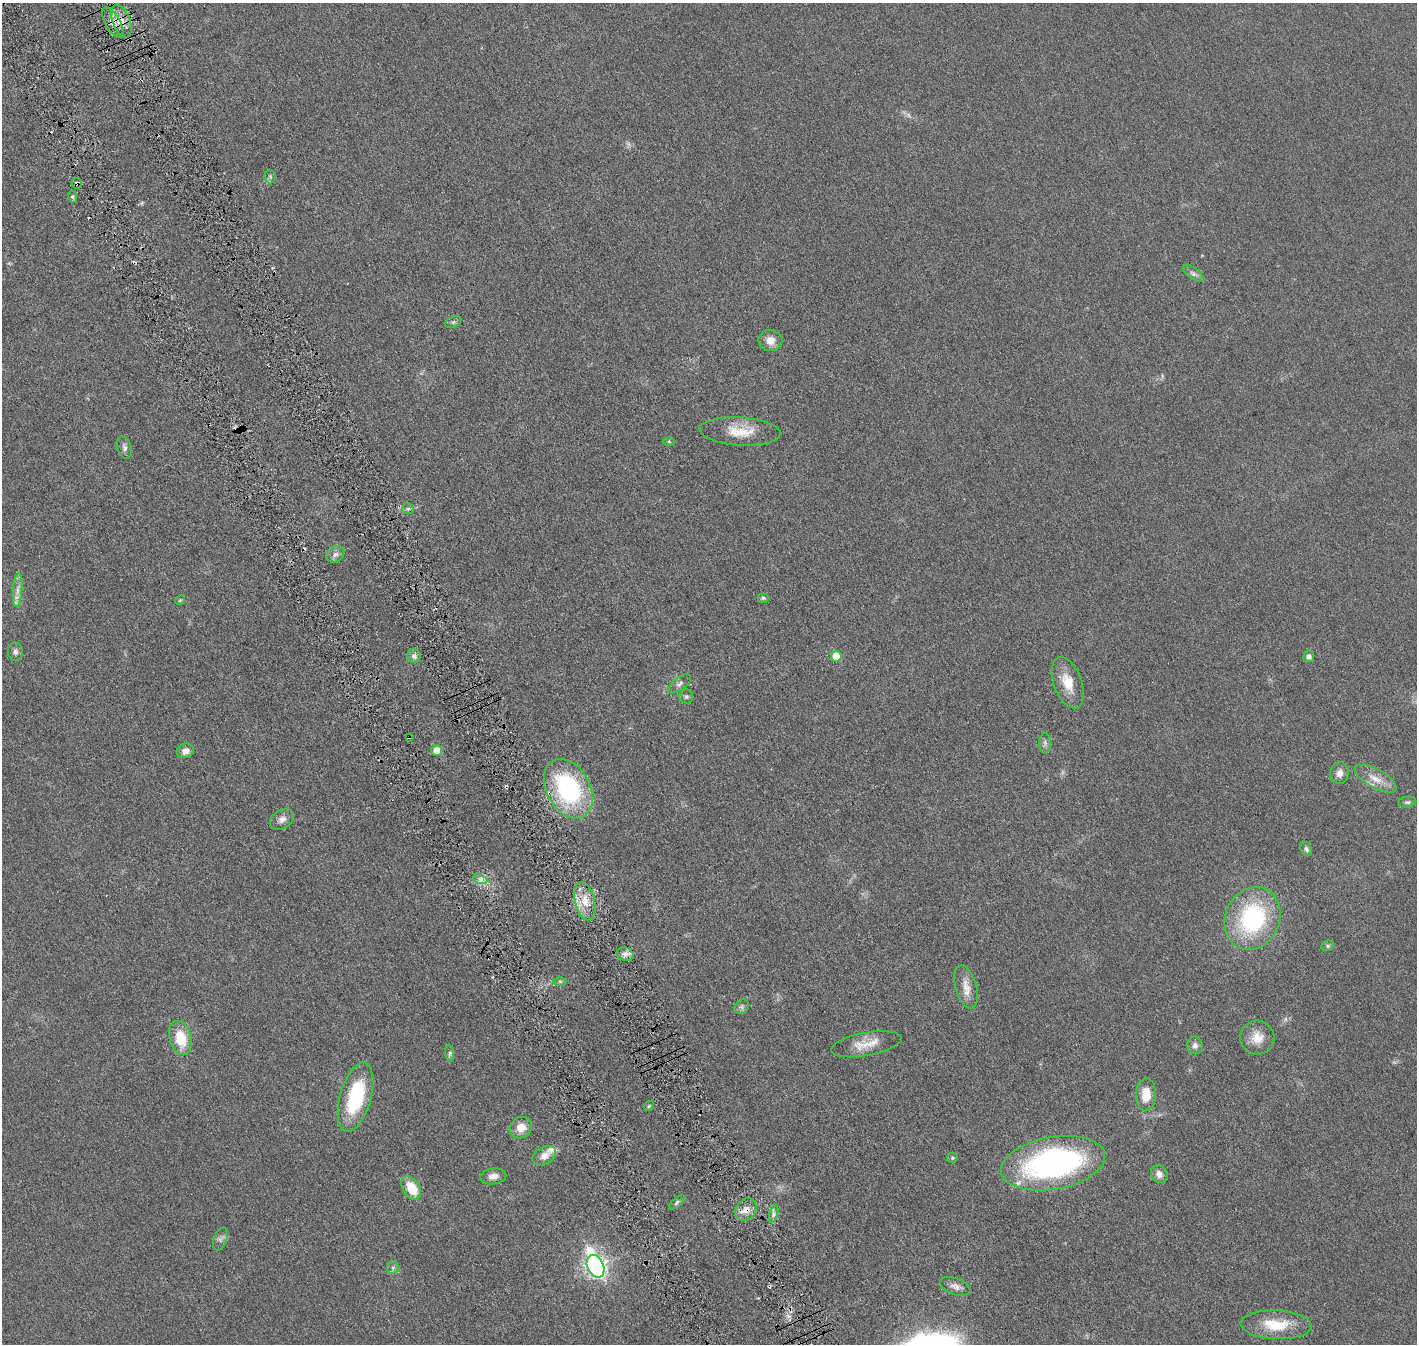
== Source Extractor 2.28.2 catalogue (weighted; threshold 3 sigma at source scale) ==
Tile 11 of 4 x 4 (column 3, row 3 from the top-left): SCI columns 2914-4328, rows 1526-2867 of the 5818 x 5839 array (HDU 1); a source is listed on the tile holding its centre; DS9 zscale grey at full resolution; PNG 1419 x 1346 px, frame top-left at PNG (2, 3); each listed source drawn as its Kron ellipse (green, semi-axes under 4 px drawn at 4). Shown black and unused: <1% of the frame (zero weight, under 3 of 6 exposures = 1% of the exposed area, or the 3 px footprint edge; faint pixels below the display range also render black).
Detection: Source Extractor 2.28.2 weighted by HDU 2 'WHT'; one run over the whole footprint, this tile lists its part. Background 0.0254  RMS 0.0043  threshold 0.0176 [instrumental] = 3 sigma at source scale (4.09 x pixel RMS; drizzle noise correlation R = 1.36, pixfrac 0.8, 0.05/0.05 arcsec/px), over >= 5 px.
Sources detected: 71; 1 too faint to see at this stretch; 5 cosmic-ray / hot-pixel residue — neither listed nor drawn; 1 inside a brighter listed object's ellipse — not listed separately; the other 64 listed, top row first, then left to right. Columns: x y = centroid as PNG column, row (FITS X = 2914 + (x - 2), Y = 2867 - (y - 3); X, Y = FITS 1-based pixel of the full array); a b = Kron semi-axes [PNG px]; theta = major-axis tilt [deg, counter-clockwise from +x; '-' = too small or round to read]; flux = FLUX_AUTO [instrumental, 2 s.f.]
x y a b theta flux
121 21 17 8 -70 4.4
113 23 17 7 -59 3.1
270 176 7 5 -88 0.75
77 183 5 5 - 1.4
73 197 6 3 -71 0.53
1193 274 12 5 -37 1.3
453 322 8 5 25 0.83
770 340 12 10 -1 3.2
740 431 41 14 -4 9.2
669 442 6 4 -2 0.48
124 448 11 7 -70 1.3
408 509 6 5 - 0.7
335 554 10 7 34 1.5
18 590 17 4 86 2.3
763 598 6 5 - 0.58
180 600 5 4 - 0.35
15 652 9 7 -84 1.3
414 656 7 6 - 1.5
836 656 5 5 - 6.2
1309 656 5 5 - 1.5
1068 683 27 14 -70 7.5
680 684 13 6 36 1.3
686 696 7 7 - 0.81
409 737 3 2 - 0.38
1045 743 10 6 -88 1.1
437 750 5 5 - 5.3
185 751 9 7 17 2.4
1339 773 11 9 81 2.5
1376 779 23 9 -29 4.8
568 789 32 21 -62 48
1407 802 9 5 6 0.81
282 819 13 9 32 2.2
1306 849 7 5 -59 0.89
480 879 7 4 -19 1.2
585 901 20 10 -77 5.8
1252 918 32 27 66 44
1328 946 6 5 - 0.63
625 954 8 6 -15 1.7
560 981 6 4 -1 0.59
966 987 22 10 -74 4.2
742 1007 8 6 47 1
180 1038 17 11 -75 10
1257 1038 17 17 - 5.4
866 1044 36 11 11 6.4
1195 1045 9 7 -88 1.6
450 1053 8 4 -83 0.81
1146 1094 16 10 88 6.1
355 1097 35 15 74 27
649 1106 5 4 - 0.5
521 1128 11 10 - 4.5
544 1156 13 8 30 3
952 1158 5 5 - 0.66
1053 1163 53 26 10 90
1159 1174 9 8 - 2.1
493 1176 13 8 9 2.3
411 1188 13 8 -58 8.5
677 1202 10 4 40 0.76
746 1210 12 9 51 3.2
774 1214 9 4 77 0.93
220 1239 12 6 69 1.3
596 1266 12 8 -66 160
393 1268 6 5 - 0.82
955 1286 16 8 -21 2.2
1276 1325 35 14 -2 12
Overlapping masked pixels (flux is a lower limit): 5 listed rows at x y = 121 21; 113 23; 77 183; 409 737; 746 1210